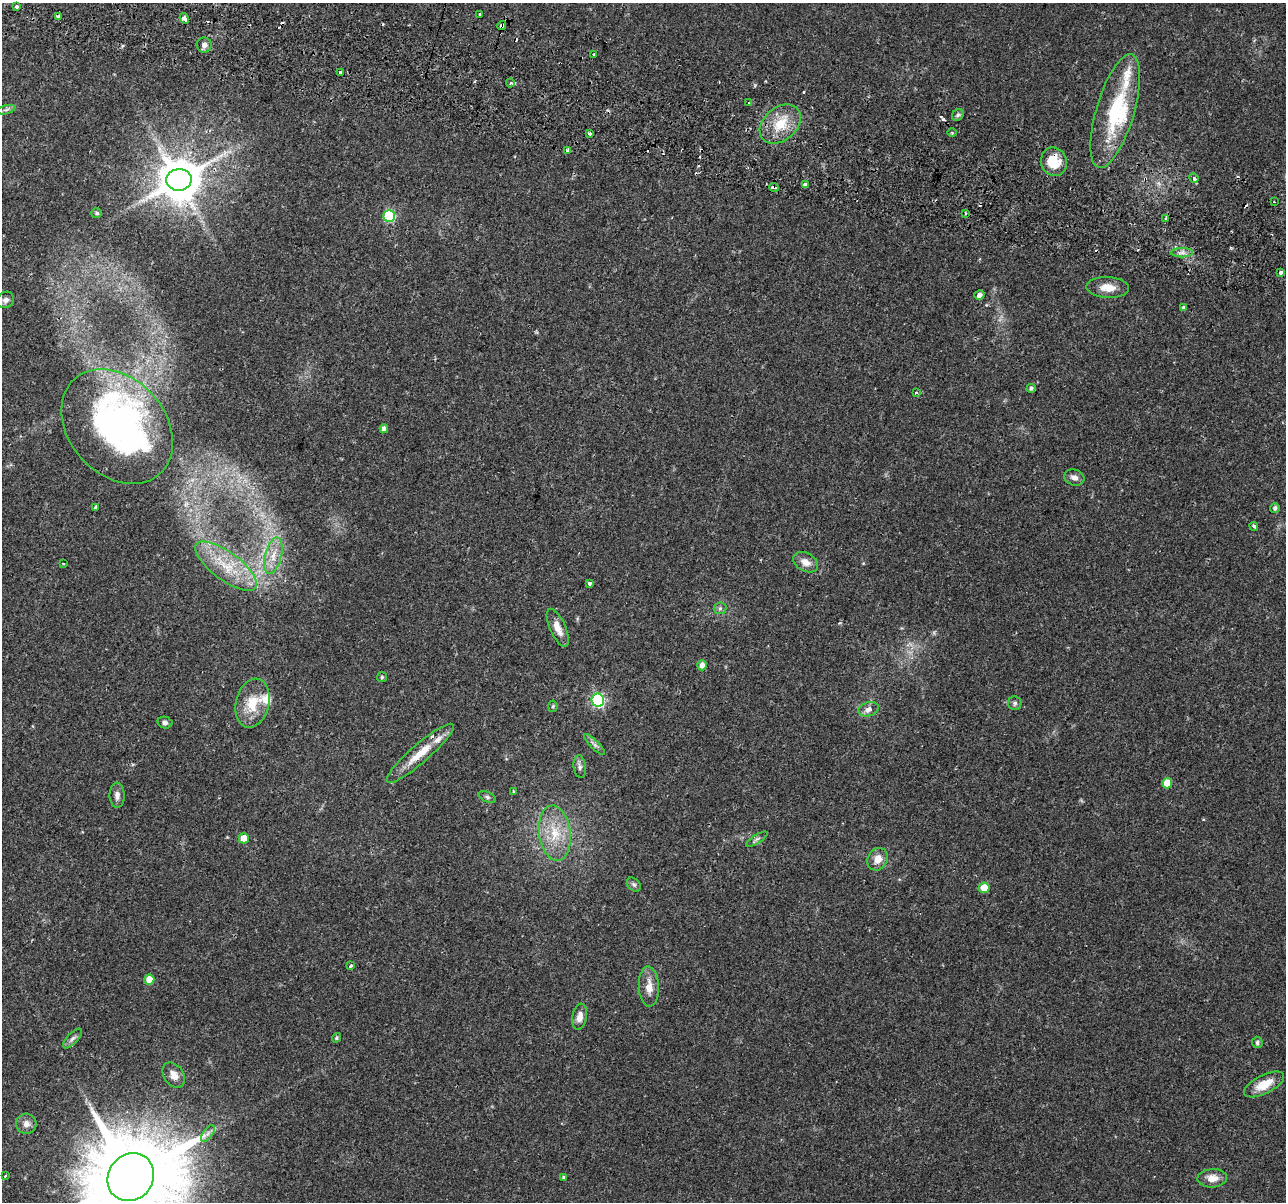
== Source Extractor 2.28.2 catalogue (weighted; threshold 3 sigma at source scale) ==
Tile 11 of 4 x 4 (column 3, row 3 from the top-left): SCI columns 2635-3918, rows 1494-2693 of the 5279 x 5444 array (HDU 1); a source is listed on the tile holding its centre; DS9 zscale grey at full resolution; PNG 1288 x 1204 px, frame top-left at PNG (2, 3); each listed source drawn as its Kron ellipse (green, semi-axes under 4 px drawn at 4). Shown black and unused: <1% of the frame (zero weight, under 2 of 3 exposures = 5% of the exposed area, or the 3 px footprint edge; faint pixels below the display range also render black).
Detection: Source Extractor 2.28.2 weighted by HDU 2 'WHT'; one run over the whole footprint, this tile lists its part. Background 0.0342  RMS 0.0034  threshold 0.0154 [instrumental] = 3 sigma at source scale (4.5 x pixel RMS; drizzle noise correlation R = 1.50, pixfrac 1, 0.0396/0.0396 arcsec/px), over >= 5 px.
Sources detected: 102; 1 inside a brighter object's white glare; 12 cosmic-ray / hot-pixel residue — neither listed nor drawn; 5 inside a brighter listed object's ellipse — not listed separately; the other 84 listed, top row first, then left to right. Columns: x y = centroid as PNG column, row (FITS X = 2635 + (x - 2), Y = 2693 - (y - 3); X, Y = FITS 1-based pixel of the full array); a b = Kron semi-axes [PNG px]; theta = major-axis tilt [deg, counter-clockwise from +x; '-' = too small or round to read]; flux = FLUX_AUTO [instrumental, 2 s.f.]
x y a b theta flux
17 7 4 3 - 1.5
480 14 3 3 - 0.73
58 17 4 4 - 1.6
184 18 5 4 - 4.5
502 26 4 3 - 6.3
204 45 7 7 - 1.4
593 54 3 2 - 0.42
340 72 3 3 - 2.1
510 83 4 4 - 0.44
749 102 3 3 - 1.4
6 110 9 4 14 0.77
1115 111 59 19 73 27
958 115 6 5 - 0.73
780 124 23 16 41 9.2
590 133 3 3 - 2.4
952 133 4 3 - 0.37
568 150 4 3 - 1.1
1054 162 14 13 - 8.3
1194 178 5 4 - 1.2
179 180 12 11 - 1400
805 185 4 3 - 12
774 187 5 3 - 2.6
1274 202 3 2 - 0.74
97 213 5 5 - 0.69
966 213 3 2 - 0.36
389 216 6 6 - 27
1166 218 3 3 - 2.2
1182 253 11 4 0 1.4
1281 272 4 3 - 3.5
1108 288 21 10 -3 4.4
979 295 5 4 - 1.5
5 300 9 8 - 1.5
1183 307 4 4 - 0.61
1031 388 4 4 - 0.73
916 393 4 3 - 0.73
117 426 64 48 -48 110
384 429 4 4 - 1.8
1074 477 10 7 -18 1.8
95 507 4 3 - 0.86
1275 508 5 4 - 0.86
1254 526 4 3 - 0.71
273 556 19 8 76 4.3
806 562 13 9 -30 2.9
63 564 3 2 - 0.27
226 566 37 14 -36 13
589 583 3 3 - 1.3
720 608 6 6 - 0.78
558 628 20 7 -66 3.6
702 665 5 5 - 2.2
382 677 5 5 - 0.47
598 700 6 6 - 57
252 703 25 16 76 8.6
1015 703 7 6 - 0.83
553 706 5 4 - 0.53
869 709 10 7 14 2.1
165 723 8 5 -12 0.97
594 744 14 4 -45 1.2
420 753 43 9 41 8.7
580 767 11 6 -83 1.1
1167 783 5 5 - 6.2
513 791 3 3 - 0.84
117 795 12 7 -89 1.7
487 797 9 5 -25 0.8
555 833 28 15 -83 11
244 838 5 5 - 4.6
757 839 12 4 33 0.81
877 859 12 9 61 3.7
634 884 8 5 -48 0.8
984 888 5 5 - 5.9
351 966 3 3 - 2
149 979 5 5 - 4.9
649 987 20 10 -87 4.3
580 1017 13 7 80 2.6
73 1038 12 5 47 1.2
336 1038 5 4 - 0.62
1257 1042 5 5 - 0.73
174 1075 14 10 -55 3
1264 1084 22 9 27 6.3
26 1124 10 10 - 2.2
208 1133 10 4 55 1.2
5 1176 3 3 - 0.31
131 1177 25 22 51 6000
564 1177 3 3 - 0.58
1212 1178 15 9 3 3.5
Overlapping masked pixels (flux is a lower limit): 7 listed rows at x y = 17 7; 58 17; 502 26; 1054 162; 179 180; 805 185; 774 187
Isophote crosses this tile's border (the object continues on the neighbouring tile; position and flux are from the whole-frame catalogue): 2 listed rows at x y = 17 7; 131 1177